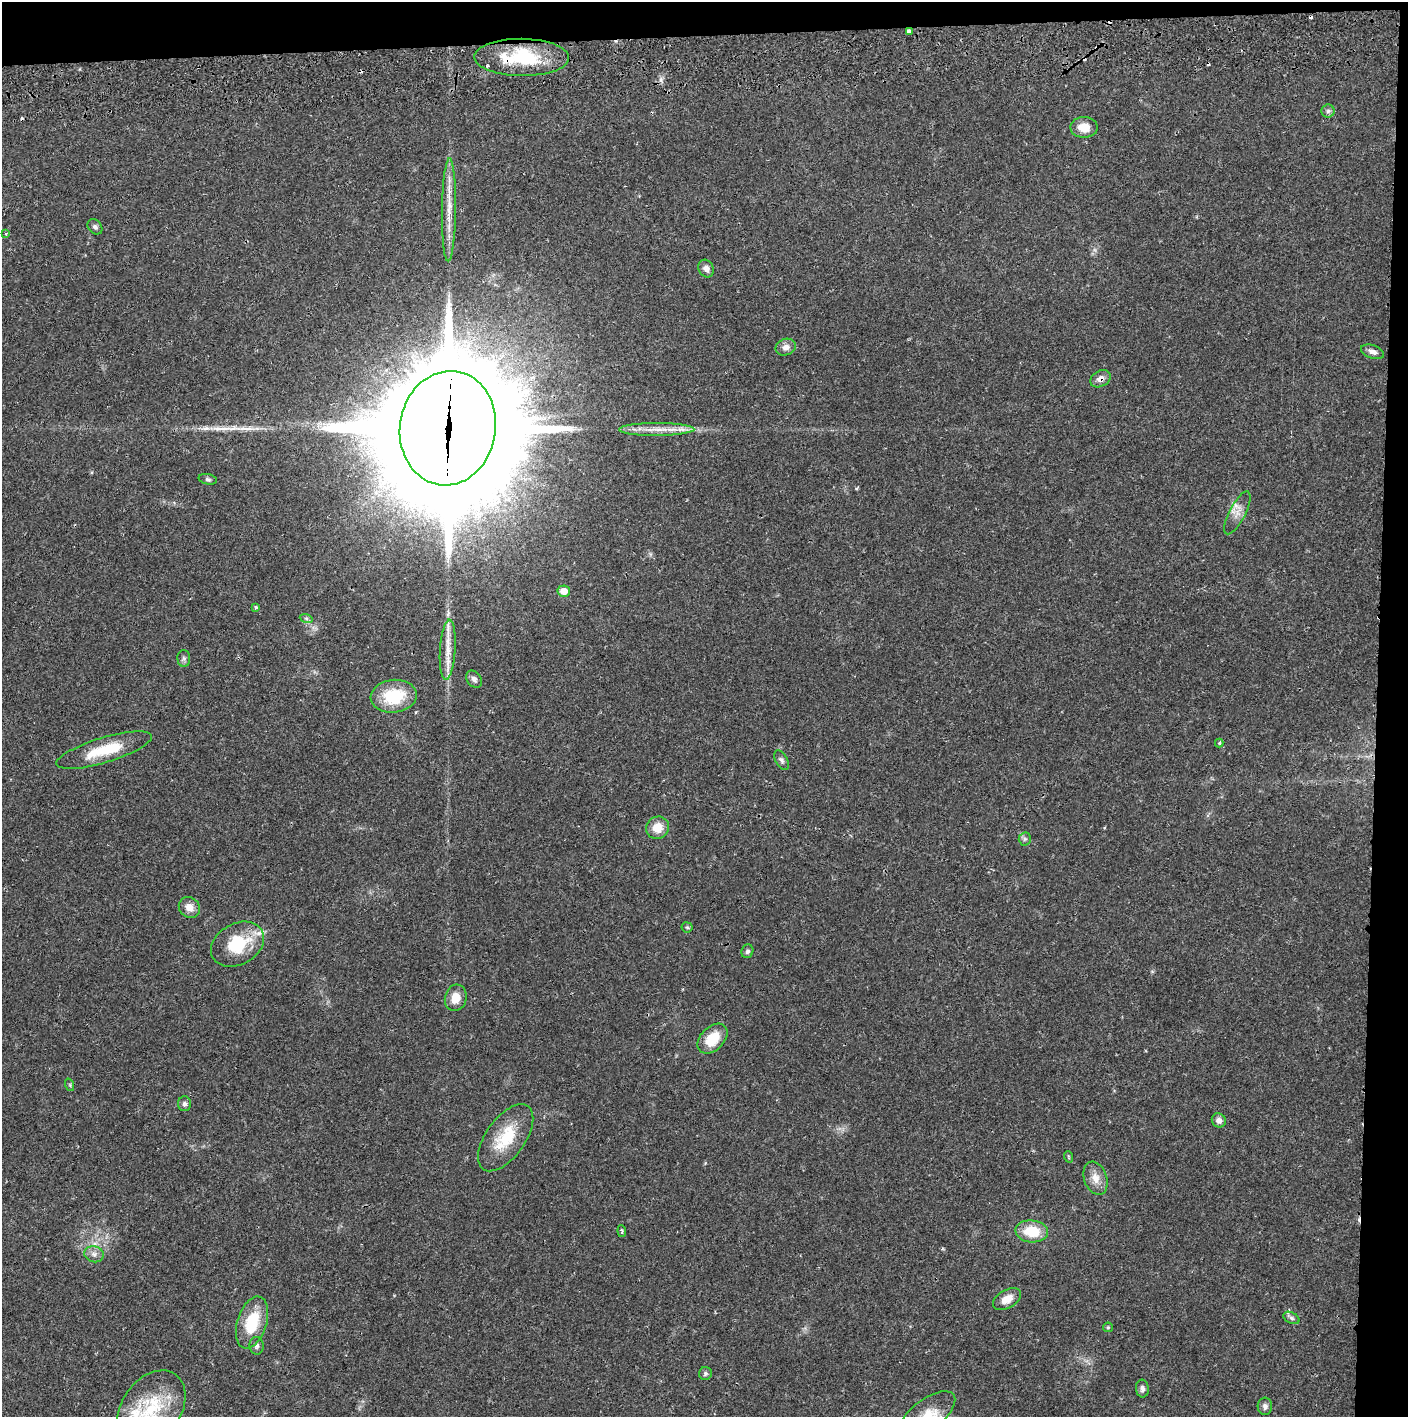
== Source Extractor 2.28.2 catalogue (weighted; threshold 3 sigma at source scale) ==
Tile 3 of 3 x 3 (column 3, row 1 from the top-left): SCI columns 2817-4222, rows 2901-4315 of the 4263 x 4373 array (HDU 1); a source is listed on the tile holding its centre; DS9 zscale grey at full resolution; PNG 1410 x 1419 px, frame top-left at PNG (2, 2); each listed source drawn as its Kron ellipse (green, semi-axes under 4 px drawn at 4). Shown black and unused: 5% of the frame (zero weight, under 2 of 3 exposures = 3% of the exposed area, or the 3 px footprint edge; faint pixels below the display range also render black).
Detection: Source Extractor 2.28.2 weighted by HDU 2 'WHT'; one run over the whole footprint, this tile lists its part. Background 0.0216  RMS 0.0035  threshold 0.0157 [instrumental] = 3 sigma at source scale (4.5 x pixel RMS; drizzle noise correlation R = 1.50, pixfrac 1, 0.05/0.05 arcsec/px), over >= 5 px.
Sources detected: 65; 7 cosmic-ray / hot-pixel residue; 1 long thin detection or spike segment (spike, bleed or trail) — neither listed nor drawn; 5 inside a brighter listed object's ellipse — not listed separately; the other 52 listed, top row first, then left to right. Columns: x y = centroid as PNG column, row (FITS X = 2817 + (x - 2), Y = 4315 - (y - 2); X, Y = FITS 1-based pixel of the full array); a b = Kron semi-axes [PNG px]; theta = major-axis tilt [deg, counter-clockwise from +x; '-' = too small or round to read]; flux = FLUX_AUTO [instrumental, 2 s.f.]
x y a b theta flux
909 31 4 3 - 4.1
521 57 47 18 -1 23
1328 111 6 6 - 0.93
1084 127 14 10 -1 4.9
449 210 51 7 89 7.2
95 227 8 6 -48 1
6 234 3 3 - 0.34
706 268 9 7 -62 1.8
786 347 10 8 21 2
1373 352 12 6 -19 1.7
1100 379 11 8 31 2.3
448 428 57 48 81 14000
657 429 37 6 0 5.4
208 479 9 5 -12 0.78
1237 513 24 8 62 3.3
564 591 6 6 - 3.7
256 607 4 3 - 0.68
306 618 6 4 -19 0.57
448 650 30 7 86 5.5
184 658 8 6 -89 0.9
474 679 9 7 -54 1.3
394 696 23 16 6 15
1219 743 4 4 - 0.51
104 750 49 12 17 13
781 760 10 5 -63 0.97
658 828 11 11 - 5.4
1025 839 6 6 - 0.83
189 907 11 10 - 2.8
687 927 5 5 - 0.52
237 944 28 20 29 16
747 951 7 6 - 0.93
456 998 13 11 75 4.7
712 1039 17 11 45 8.6
70 1085 6 4 -72 0.46
184 1104 7 6 - 0.99
1219 1120 7 6 - 1.8
506 1138 39 19 54 14
1069 1157 6 3 -71 0.34
1095 1178 17 11 -71 3.9
622 1231 6 3 -85 0.6
1032 1231 16 11 -5 10
94 1254 10 8 -14 1.9
1007 1299 15 9 30 3.8
1291 1318 8 5 -27 0.96
252 1322 27 14 72 14
1108 1327 5 4 - 0.43
256 1346 9 7 -87 1.1
705 1374 6 6 - 0.77
1142 1389 9 6 -85 1.2
1265 1406 8 7 - 1.3
151 1409 42 29 55 20
927 1414 33 15 37 9
Overlapping masked pixels (flux is a lower limit): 4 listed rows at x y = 909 31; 521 57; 1100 379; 448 428
Isophote crosses this tile's border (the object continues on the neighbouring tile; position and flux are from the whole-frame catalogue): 2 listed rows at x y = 151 1409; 927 1414